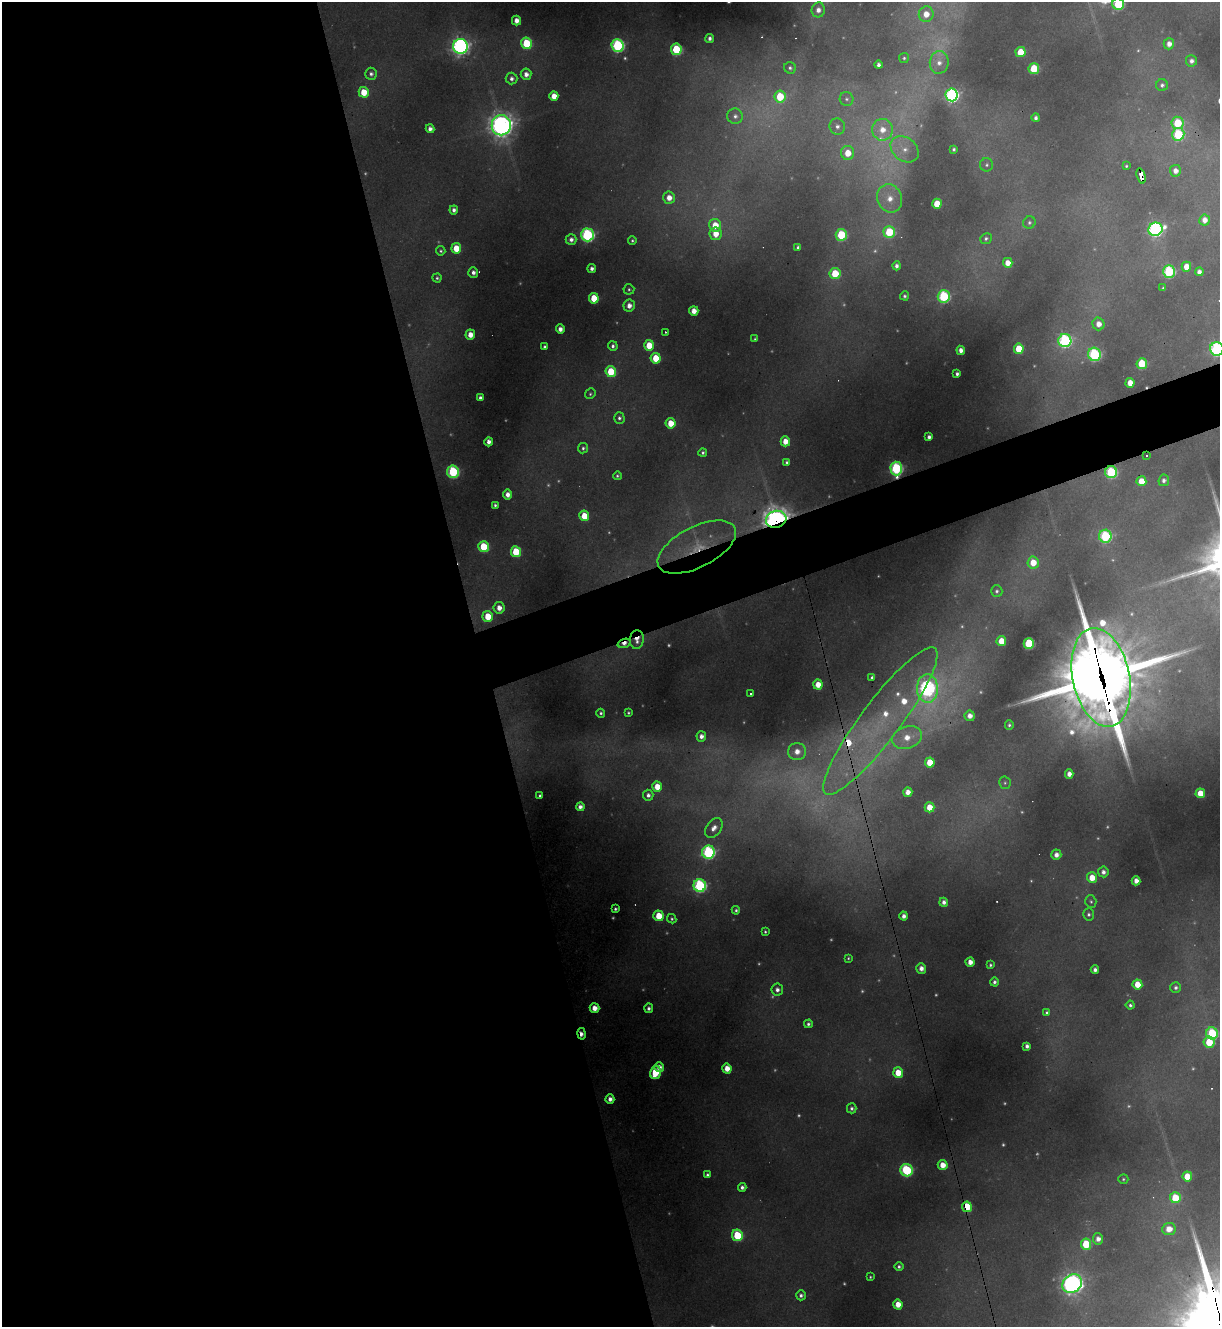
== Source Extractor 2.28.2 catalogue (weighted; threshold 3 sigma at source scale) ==
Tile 9 of 4 x 4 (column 1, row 3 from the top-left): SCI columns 267-1484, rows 1326-2650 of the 5283 x 5299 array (HDU 1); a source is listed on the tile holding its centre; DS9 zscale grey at full resolution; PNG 1222 x 1329 px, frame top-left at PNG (2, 2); each listed source drawn as its Kron ellipse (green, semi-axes under 4 px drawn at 4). Shown black and unused: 43% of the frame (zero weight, under 3 of 4 exposures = <1% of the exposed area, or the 3 px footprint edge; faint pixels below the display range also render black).
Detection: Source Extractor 2.28.2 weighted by HDU 2 'WHT'; one run over the whole footprint, this tile lists its part. Background 0.287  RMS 0.011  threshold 0.0512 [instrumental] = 3 sigma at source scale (4.5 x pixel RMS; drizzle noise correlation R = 1.50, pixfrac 1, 0.05/0.05 arcsec/px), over >= 5 px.
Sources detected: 281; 66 too faint to see at this stretch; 6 cosmic-ray / hot-pixel residue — neither listed nor drawn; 3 inside a brighter listed object's ellipse — not listed separately; the other 206 listed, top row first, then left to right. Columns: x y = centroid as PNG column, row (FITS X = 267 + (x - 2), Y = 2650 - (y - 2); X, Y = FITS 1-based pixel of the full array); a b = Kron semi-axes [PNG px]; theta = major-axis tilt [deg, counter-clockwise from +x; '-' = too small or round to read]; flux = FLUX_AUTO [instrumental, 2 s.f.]
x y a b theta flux
1118 4 6 6 - 110
818 10 7 6 - 11
926 14 8 7 - 21
516 21 5 4 - 14
710 38 4 4 - 5.5
526 43 6 5 - 73
1169 44 5 5 - 11
618 45 6 6 - 240
460 46 7 7 - 630
676 49 6 5 - 100
1020 52 5 5 - 41
904 58 5 5 - 2.4
1191 61 6 5 - 6.7
939 62 11 9 82 11
878 65 4 4 - 5.5
790 68 6 5 - 3.5
1034 69 5 5 - 72
371 74 6 5 - 5.2
526 74 5 5 - 9.7
511 78 6 6 - 5.7
1162 85 6 6 - 4.2
364 92 5 5 - 33
952 95 6 6 - 370
554 96 5 4 - 20
780 97 6 5 - 58
847 99 7 6 - 3.7
735 116 8 7 - 5.8
1036 118 4 4 - 5.3
1177 123 6 6 - 68
501 125 10 9 - 1100
837 126 8 7 - 7.2
430 129 4 4 - 8
882 130 11 10 - 21
1178 134 6 6 - 110
904 149 15 11 -38 17
954 149 4 3 - 3.3
848 153 7 6 - 28
987 165 6 6 - 3.5
1126 166 3 3 - 1.9
1175 171 6 5 - 11
1141 176 8 4 -74 84
669 198 6 6 - 16
890 198 14 12 -68 24
937 204 5 4 - 35
454 210 4 4 - 5.9
1205 220 5 5 - 12
1029 222 6 6 - 3.6
715 225 6 6 - 33
1155 229 7 6 - 360
889 232 6 5 - 77
715 234 6 6 - 23
587 235 6 6 - 280
841 235 6 5 - 96
986 239 6 5 - 3.2
571 240 5 5 - 6.8
632 240 4 4 - 2.4
798 247 4 4 - 3.7
456 248 5 5 - 37
441 251 5 4 - 2.5
1008 263 5 4 - 16
897 266 4 4 - 6.2
1186 267 5 5 - 24
592 269 4 4 - 5.8
1169 271 6 6 - 170
473 272 5 5 - 6.8
1199 272 4 4 - 7.9
835 273 5 5 - 47
437 278 4 4 - 2.7
1163 288 4 3 - 1.9
629 289 5 5 - 2.5
905 296 4 4 - 3.2
944 296 6 6 - 170
594 298 5 5 - 43
629 305 6 5 - 11
694 311 5 4 - 16
1099 324 6 6 - 14
560 329 4 4 - 9.1
665 332 2 2 - 1.3
470 335 5 5 - 17
755 339 3 3 - 1.8
1065 341 6 6 - 280
649 345 5 5 - 35
613 346 5 4 - 4.2
545 347 3 3 - 2.8
1019 349 5 5 - 45
1217 349 7 7 - 300
961 350 4 4 - 9.7
1094 354 7 6 - 220
656 358 5 5 - 45
1142 364 5 5 - 70
611 372 5 5 - 59
957 374 4 4 - 4.4
1130 383 5 4 - 21
590 394 5 5 - 2.4
480 398 4 4 - 5.2
619 418 6 5 - 3.7
670 423 5 5 - 28
929 437 4 4 - 4.8
785 441 5 4 - 20
489 442 4 4 - 8.6
583 448 5 5 - 3.2
703 452 4 4 - 3
1147 455 3 3 - 3.9
787 462 4 4 - 3.3
896 469 7 6 - 210
453 472 6 6 - 150
1111 472 6 6 - 150
617 476 4 4 - 2.3
1164 480 6 5 - 5.8
1141 481 5 5 - 30
508 495 5 4 - 11
495 505 4 3 - 2.7
584 516 5 5 - 33
776 519 10 8 17 1300
1105 536 6 6 - 170
484 547 5 5 - 62
697 547 43 20 27 76
516 552 5 5 - 59
1033 562 6 5 - 27
997 591 6 5 - 3.4
499 608 5 5 - 14
488 616 5 5 - 38
637 640 9 7 85 18
1001 641 5 5 - 28
624 643 7 4 19 9.9
1029 643 5 5 - 120
872 677 3 3 - 2.8
1101 677 50 28 -78 17000
818 685 5 4 - 23
927 688 14 10 -87 420
750 694 3 3 - 4.7
601 713 4 4 - 3
628 713 3 3 - 2.2
970 716 5 5 - 12
880 721 91 20 53 160
1009 725 5 4 - 3.2
701 736 5 5 - 8.5
907 737 15 11 19 27
797 752 9 8 - 17
930 762 5 5 - 36
1069 774 4 4 - 11
1005 783 6 6 - 2.5
657 787 5 5 - 28
908 792 4 4 - 14
1200 793 5 5 - 29
648 795 5 5 - 6
540 796 4 3 - 3.3
580 807 4 4 - 8
929 807 5 5 - 25
714 828 11 7 53 12
708 852 6 6 - 260
1056 855 5 5 - 9.9
1103 872 5 5 - 7.3
1092 878 5 5 - 25
1136 881 4 4 - 12
700 886 6 6 - 260
1091 901 6 5 - 2.6
944 902 4 4 - 7.1
615 909 4 3 - 2.8
736 910 4 4 - 2.7
1089 914 6 5 - 3.5
659 916 5 5 - 37
904 916 4 4 - 7.6
672 919 5 4 - 2.6
765 932 3 3 - 1.9
848 958 3 3 - 1.6
970 962 4 4 - 13
990 965 4 3 - 2.7
921 968 5 5 - 11
1095 970 4 4 - 6.3
994 982 4 4 - 3.8
1137 984 5 5 - 28
1176 988 5 5 - 4.9
777 990 6 5 - 6.5
1130 1005 4 4 - 3.3
594 1008 5 5 - 16
649 1008 5 4 - 4.8
1047 1013 4 4 - 4.1
808 1024 4 4 - 3.6
1212 1033 6 6 - 130
582 1034 6 3 -80 9.6
1209 1042 5 5 - 43
1027 1046 4 4 - 5.8
659 1067 5 4 - 12
727 1068 5 4 - 19
655 1072 7 5 75 55
898 1073 5 5 - 31
610 1099 5 4 - 8.2
852 1108 5 5 - 4.3
943 1165 5 5 - 21
907 1170 6 6 - 150
708 1175 4 4 - 3.8
1187 1176 5 5 - 37
1123 1179 5 5 - 2
742 1187 4 4 - 5.3
1175 1198 5 5 - 55
967 1207 5 5 - 65
1169 1229 7 6 - 19
737 1235 6 5 - 84
1098 1239 5 5 - 9.7
1086 1244 5 5 - 73
899 1266 5 4 - 3.2
870 1277 3 3 - 1.6
1072 1284 10 8 39 730
801 1295 5 4 - 4.7
898 1304 5 4 - 20
Overlapping masked pixels (flux is a lower limit): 11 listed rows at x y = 1141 176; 1147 455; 896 469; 1111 472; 776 519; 697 547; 637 640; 624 643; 1101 677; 582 1034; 967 1207
Isophote crosses this tile's border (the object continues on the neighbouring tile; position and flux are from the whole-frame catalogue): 2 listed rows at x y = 1118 4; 1217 349